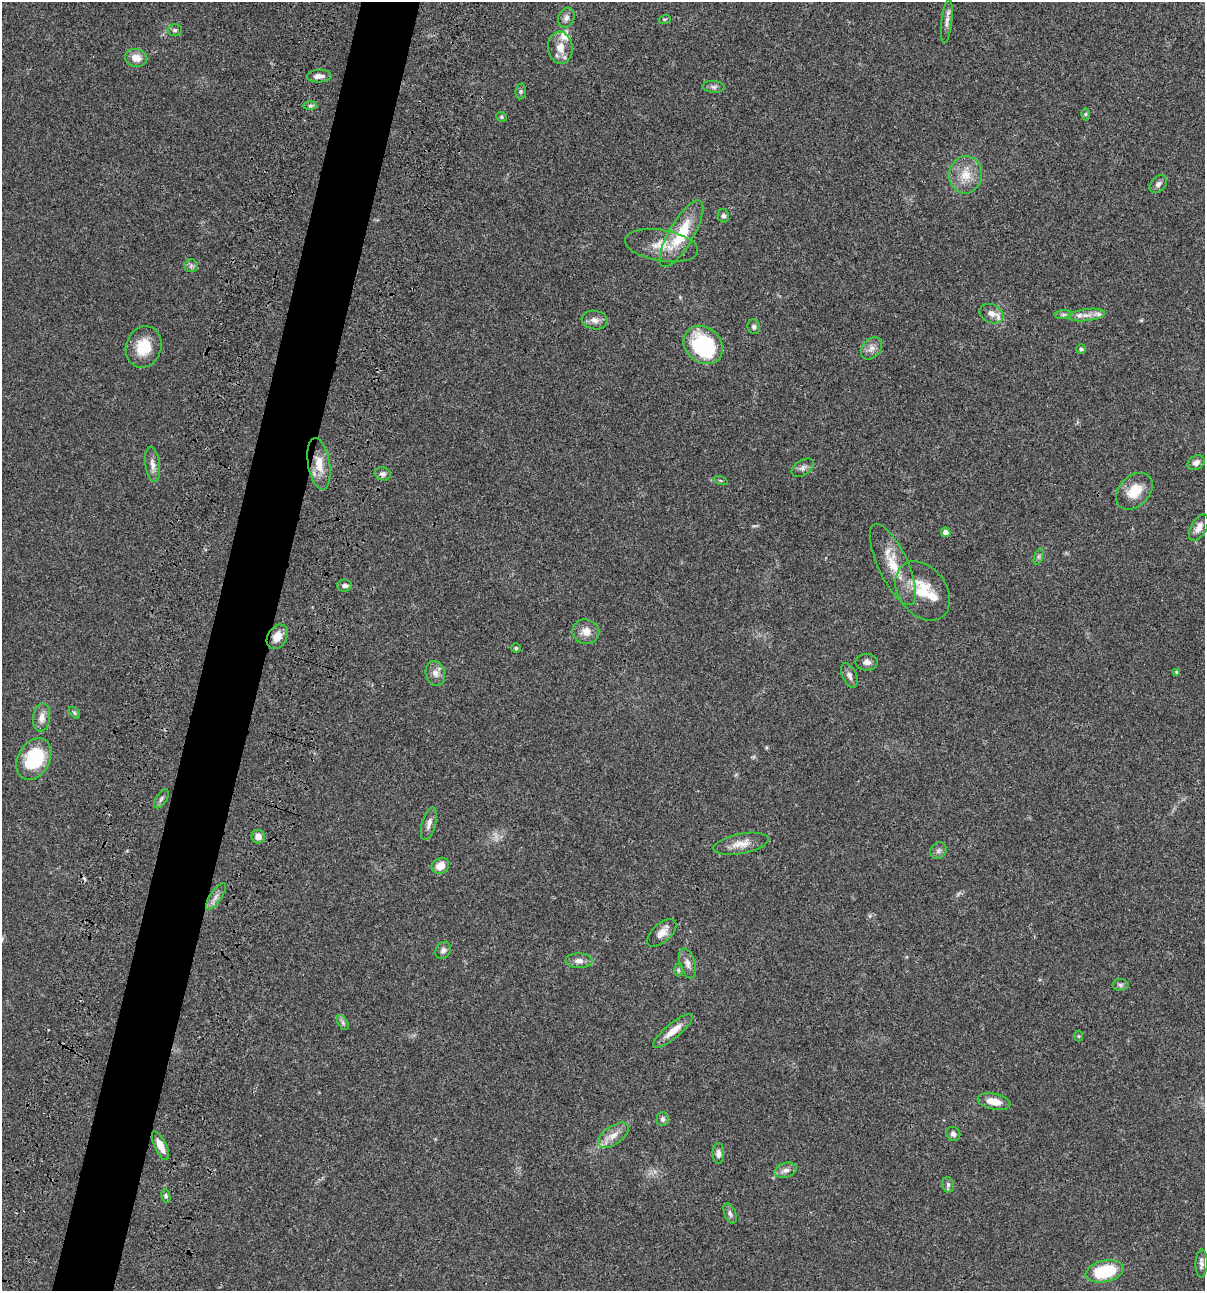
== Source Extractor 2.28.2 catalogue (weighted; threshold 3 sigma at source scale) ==
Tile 7 of 4 x 4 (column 3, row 2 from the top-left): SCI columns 2641-3843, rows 2696-3984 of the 5405 x 5389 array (HDU 1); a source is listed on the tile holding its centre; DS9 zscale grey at full resolution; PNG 1207 x 1293 px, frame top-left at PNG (2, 2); each listed source drawn as its Kron ellipse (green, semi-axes under 4 px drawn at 4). Shown black and unused: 5% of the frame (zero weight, under 3 of 4 exposures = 9% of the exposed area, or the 3 px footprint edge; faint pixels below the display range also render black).
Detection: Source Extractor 2.28.2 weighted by HDU 2 'WHT'; one run over the whole footprint, this tile lists its part. Background 0.0456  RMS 0.0054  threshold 0.0245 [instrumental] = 3 sigma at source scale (4.5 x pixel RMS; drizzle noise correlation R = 1.50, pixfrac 1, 0.05/0.05 arcsec/px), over >= 5 px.
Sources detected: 82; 1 cosmic-ray / hot-pixel residue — neither listed nor drawn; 3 inside a brighter listed object's ellipse — not listed separately; the other 78 listed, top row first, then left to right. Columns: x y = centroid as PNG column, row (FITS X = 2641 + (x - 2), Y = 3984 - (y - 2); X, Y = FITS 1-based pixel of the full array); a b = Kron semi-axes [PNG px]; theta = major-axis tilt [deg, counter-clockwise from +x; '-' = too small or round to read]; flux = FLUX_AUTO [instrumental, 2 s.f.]
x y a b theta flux
566 18 10 8 64 2.3
665 19 6 4 18 0.69
947 21 22 5 83 2.9
175 30 7 5 -1 1.1
560 48 16 12 -84 7
136 58 11 9 -12 5.7
319 76 12 6 3 2.8
713 87 11 6 -4 1.6
521 91 8 5 84 0.99
310 106 7 4 1 1.1
1086 114 6 4 -90 0.71
501 117 5 4 - 0.72
966 175 19 16 86 9.7
1158 184 10 7 46 2
723 216 6 5 - 1.3
681 234 38 12 60 22
661 245 37 15 -9 12
191 266 7 6 - 1.4
991 314 12 9 -26 3.9
1063 314 8 4 8 1.2
1086 315 19 6 7 3.9
595 320 13 9 -8 3.2
754 327 7 6 - 1.2
703 345 21 17 -41 47
144 347 21 17 71 13
871 348 12 9 50 3.2
1081 349 5 5 - 0.88
1196 463 9 6 30 2.3
153 464 18 7 -82 3.4
319 464 26 11 -81 9.3
803 468 12 7 31 2.1
383 474 8 6 -14 1.6
721 481 7 3 -19 0.57
1134 491 21 15 46 11
1199 528 15 7 61 3.8
946 532 5 4 - 2.9
1038 557 8 4 71 1.1
893 564 44 15 -65 15
345 585 7 6 - 1.7
923 591 32 23 -53 18
586 632 13 12 - 5
277 637 13 9 58 5.9
516 648 5 4 - 0.71
867 662 11 8 0 2.4
1176 672 4 4 - 0.52
435 673 12 9 -74 3.2
849 675 13 7 -65 2.1
74 713 7 4 -45 0.87
42 718 14 8 83 3.8
34 759 22 16 61 30
161 799 11 5 56 1.5
429 824 17 7 75 2.8
258 837 7 6 - 3.3
741 844 28 10 11 6.7
938 851 9 7 46 1.8
440 866 9 7 29 5.7
216 897 15 5 56 2.8
662 933 18 9 42 4.4
443 950 9 7 59 1.7
579 961 13 7 -2 2.9
687 963 15 7 -73 3
678 970 6 4 -89 0.79
1120 985 8 6 0 1.2
343 1023 8 5 -59 1.1
673 1031 25 7 40 6.8
1079 1036 5 3 - 0.49
994 1101 17 8 -12 6.9
663 1119 7 6 - 1.3
953 1134 7 6 - 1.9
613 1135 18 9 36 5.4
160 1146 15 6 -64 5.6
718 1153 10 5 -88 2.1
786 1170 11 7 18 2.8
948 1185 8 6 -76 1.3
166 1196 7 4 -82 0.95
730 1214 11 5 -68 1.6
1201 1263 14 6 88 2
1105 1271 19 10 12 27
Overlapping masked pixels (flux is a lower limit): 1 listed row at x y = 383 474